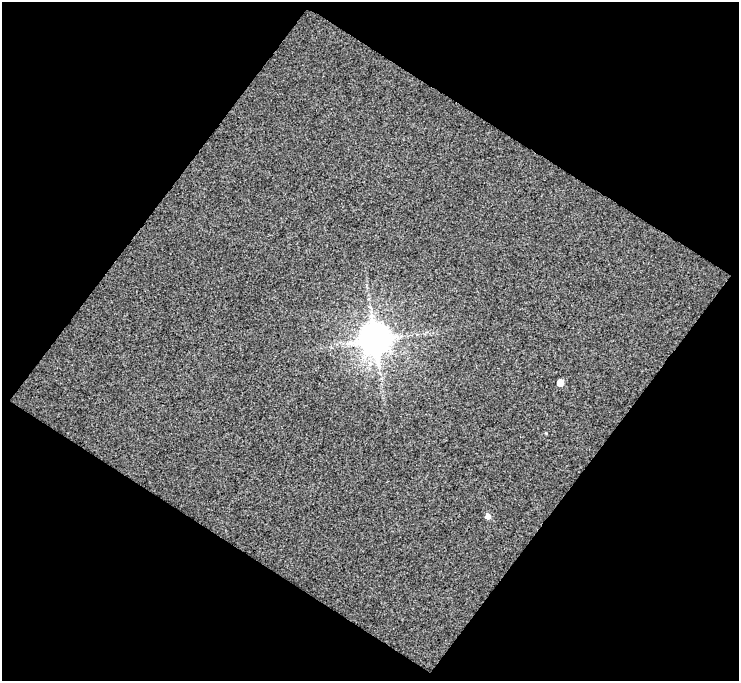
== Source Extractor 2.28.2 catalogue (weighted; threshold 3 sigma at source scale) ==
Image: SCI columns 3-739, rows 31-709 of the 739 x 744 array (HDU 1 of 3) = the unmasked area's bounding box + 8 px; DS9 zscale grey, full resolution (1 PNG px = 1 image px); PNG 741 x 683 px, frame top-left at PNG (2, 2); no overlay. Shown black and unused: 51% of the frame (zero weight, under 3 of 4 exposures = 3% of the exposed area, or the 3 px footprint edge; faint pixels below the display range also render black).
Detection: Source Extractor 2.28.2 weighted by HDU 2 'WHT'. Background -0.0728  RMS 2.2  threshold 9.8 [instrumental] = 3 sigma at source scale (4.5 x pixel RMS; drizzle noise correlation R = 1.50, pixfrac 1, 0.0396/0.0396 arcsec/px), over >= 5 px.
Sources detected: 3; all 3 listed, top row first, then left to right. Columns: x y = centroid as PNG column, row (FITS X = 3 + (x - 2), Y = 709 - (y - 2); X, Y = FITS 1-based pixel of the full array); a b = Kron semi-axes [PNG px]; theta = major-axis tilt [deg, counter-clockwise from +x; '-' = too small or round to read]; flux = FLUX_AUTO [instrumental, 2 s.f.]
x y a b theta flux
375 339 10 9 - 440000
560 383 5 5 - 2700
488 516 5 5 - 1100